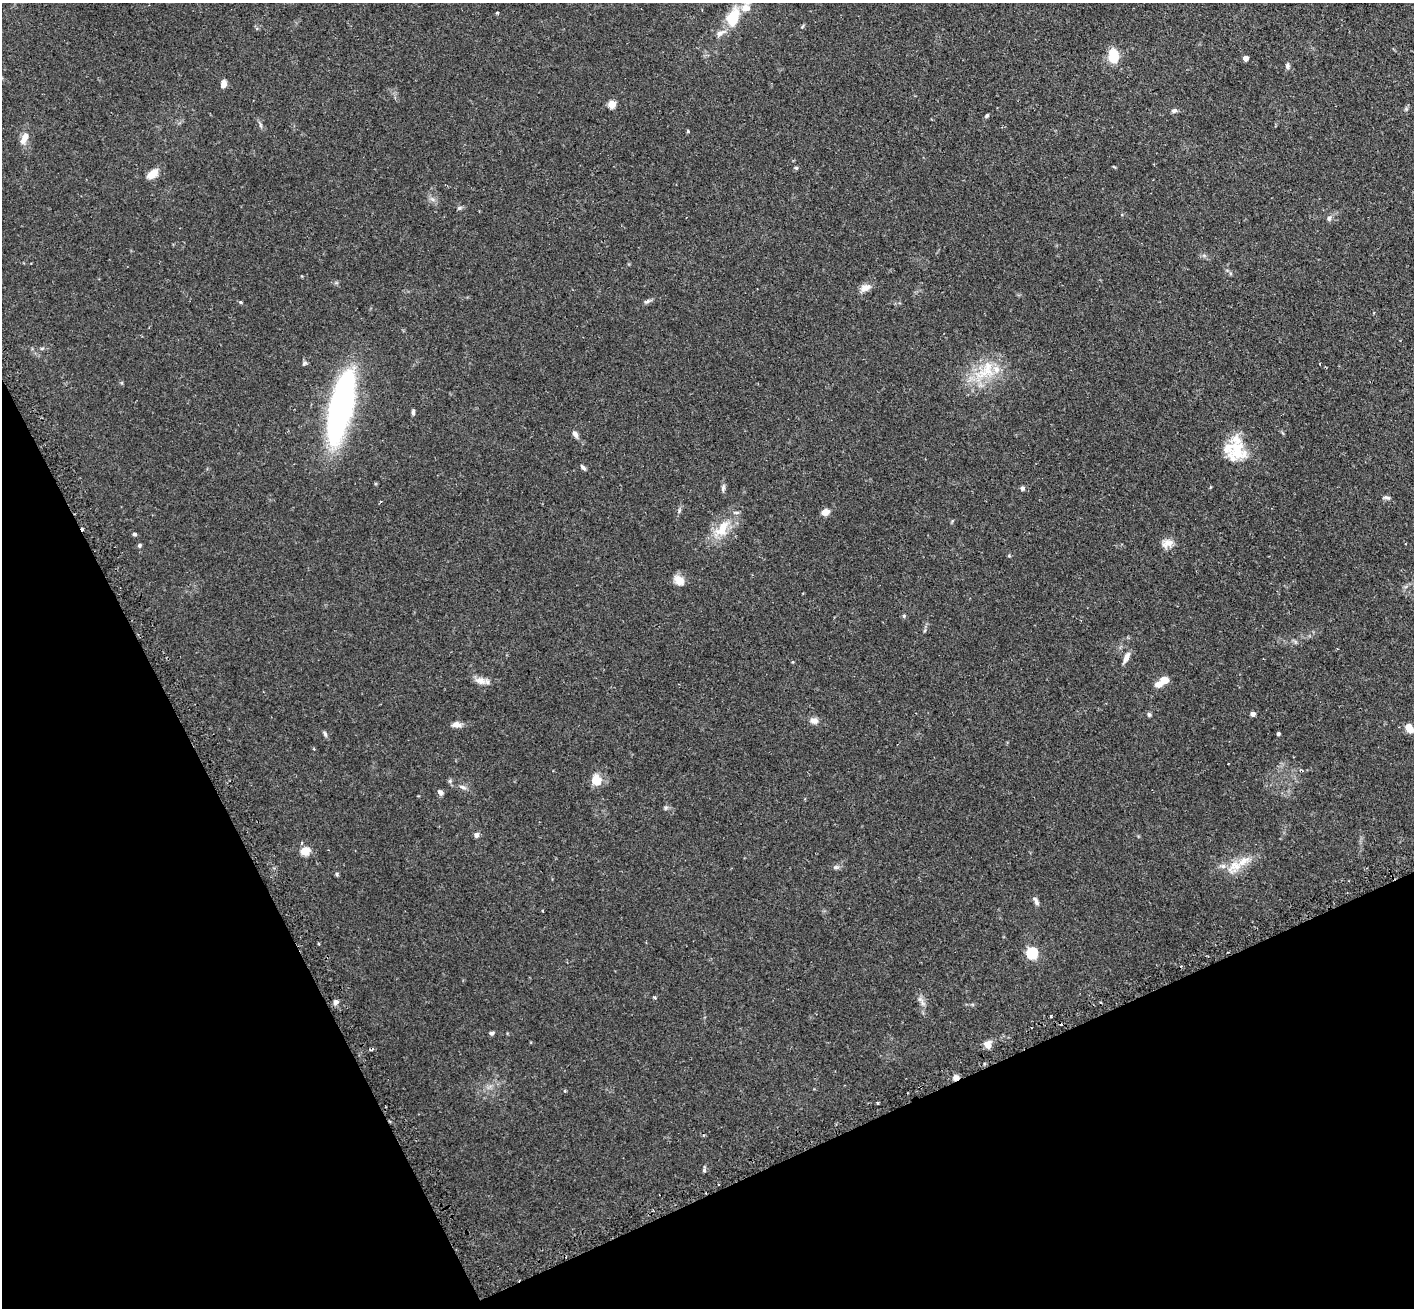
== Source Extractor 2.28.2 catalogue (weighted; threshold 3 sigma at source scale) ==
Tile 14 of 4 x 4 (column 2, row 4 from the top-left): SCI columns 1456-2867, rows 182-1487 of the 5734 x 5719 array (HDU 1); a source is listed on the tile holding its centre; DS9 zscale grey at full resolution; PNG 1416 x 1310 px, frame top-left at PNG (2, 3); no overlay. Shown black and unused: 23% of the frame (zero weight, under 2 of 3 exposures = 4% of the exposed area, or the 3 px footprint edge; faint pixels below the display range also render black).
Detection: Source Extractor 2.28.2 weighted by HDU 2 'WHT'; one run over the whole footprint, this tile lists its part. Background 0.153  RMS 0.0061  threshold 0.0275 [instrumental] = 3 sigma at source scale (4.5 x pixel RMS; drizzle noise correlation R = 1.50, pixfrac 1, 0.05/0.05 arcsec/px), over >= 5 px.
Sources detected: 86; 3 cosmic-ray / hot-pixel residue — not listed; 7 inside a brighter listed object's ellipse — not listed separately; the other 76 listed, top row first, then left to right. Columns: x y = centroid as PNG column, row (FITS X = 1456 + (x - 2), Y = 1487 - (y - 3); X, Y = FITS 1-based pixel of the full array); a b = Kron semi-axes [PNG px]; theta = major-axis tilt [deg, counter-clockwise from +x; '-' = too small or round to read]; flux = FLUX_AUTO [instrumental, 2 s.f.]
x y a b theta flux
746 8 14 12 0 5.7
497 13 3 3 - 0.85
733 18 17 10 73 22
720 33 17 7 29 3.6
1113 55 17 11 -86 12
1245 58 4 4 - 5.2
1287 66 7 6 - 1.5
223 84 8 6 89 3
612 104 5 5 - 16
1406 109 5 5 - 0.93
1174 111 7 5 17 1.6
987 115 5 4 - 0.89
260 125 7 4 -89 0.98
688 131 3 2 - 1.2
25 136 17 9 78 4.8
1114 167 5 3 - 0.47
796 168 5 5 - 0.71
153 174 13 7 39 7.7
459 208 6 5 - 1
1329 218 7 6 - 1.6
865 288 15 8 23 4.2
647 301 10 5 18 1.5
240 302 4 4 - 1
42 348 6 3 19 0.78
304 363 6 6 - 1.1
986 371 37 23 44 25
341 407 65 18 77 190
413 412 6 4 87 1.4
575 434 10 5 -61 2.3
1237 450 26 22 -52 21
583 467 9 4 -49 1.4
723 487 10 5 85 1.6
1022 488 6 6 - 1.2
1387 498 10 5 -15 1.5
826 512 9 7 23 3.7
722 529 32 15 51 15
134 534 4 4 - 1.2
1167 543 15 11 17 4.9
140 545 5 4 - 1
679 580 14 10 -43 5.3
904 616 5 5 - 0.79
1126 657 13 6 66 3.8
1164 680 7 6 - 7.3
480 681 17 9 -14 4.6
1158 684 9 7 0 3.4
1149 714 6 5 - 1
1253 714 4 4 - 2.9
814 720 10 8 -8 3.2
456 724 10 7 4 3.5
1409 728 10 7 -54 5.4
325 734 9 5 -66 1.2
1278 734 4 3 - 1.3
1228 764 2 2 - 0.57
597 780 15 11 -64 7.7
450 781 5 5 - 0.98
463 787 11 5 -24 1.8
440 792 8 6 -50 1.8
665 808 6 4 71 0.87
476 835 6 6 - 2
305 851 5 5 - 24
1235 866 27 16 47 12
836 867 8 6 -10 1.4
337 874 5 4 - 0.79
1036 902 8 6 -70 1.6
542 911 3 2 - 0.55
319 944 3 3 - 1.4
1032 953 6 5 - 62
654 997 4 3 - 0.65
336 1002 5 5 - 3
922 1002 13 5 -66 2.7
1051 1016 3 2 - 0.83
492 1033 6 4 6 1.3
988 1044 10 9 - 3.8
956 1077 8 6 -5 2.6
878 1103 3 2 - 0.77
704 1169 8 4 85 0.96
Overlapping masked pixels (flux is a lower limit): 1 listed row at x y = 956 1077